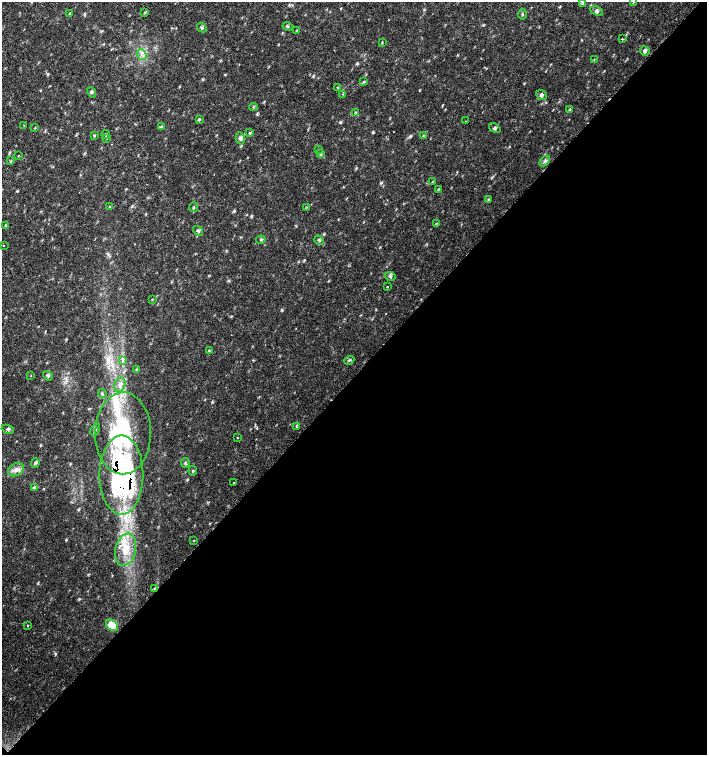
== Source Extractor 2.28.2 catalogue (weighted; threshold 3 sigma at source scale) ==
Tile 15 of 4 x 4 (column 3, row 4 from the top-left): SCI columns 3044-4453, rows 1-1506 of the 6023 x 6029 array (HDU 1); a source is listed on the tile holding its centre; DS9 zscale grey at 2 x 2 block average (1 PNG px = mean of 2 x 2 image px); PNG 709 x 757 px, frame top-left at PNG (2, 2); each listed source drawn as its Kron ellipse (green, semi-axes under 4 px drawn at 4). Shown black and unused: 50% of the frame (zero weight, under 2 of 3 exposures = <1% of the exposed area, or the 3 px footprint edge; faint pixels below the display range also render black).
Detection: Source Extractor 2.28.2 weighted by HDU 2 'WHT'; one run over the whole footprint, this tile lists its part. Background 0.018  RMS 0.0031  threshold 0.0141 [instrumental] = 3 sigma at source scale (4.5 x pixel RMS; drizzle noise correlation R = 1.50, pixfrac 1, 0.0396/0.0396 arcsec/px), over >= 5 px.
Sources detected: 81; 1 cosmic-ray / hot-pixel residue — neither listed nor drawn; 1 inside a brighter listed object's ellipse — not listed separately; the other 79 listed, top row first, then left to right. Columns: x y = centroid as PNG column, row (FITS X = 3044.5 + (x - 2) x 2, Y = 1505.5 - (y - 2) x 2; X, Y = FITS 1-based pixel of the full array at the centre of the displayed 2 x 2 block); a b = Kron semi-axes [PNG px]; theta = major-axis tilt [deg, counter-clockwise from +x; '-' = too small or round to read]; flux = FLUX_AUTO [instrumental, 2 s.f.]
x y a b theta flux
634 2 3 2 - 0.43
582 3 3 3 - 0.86
597 11 7 4 -24 1.8
145 12 4 3 - 0.83
69 13 3 2 - 0.44
522 14 6 2 90 0.73
287 26 5 3 - 1.1
202 28 5 3 - 1.1
297 30 3 3 - 0.65
622 39 2 2 - 0.59
382 43 4 2 - 0.51
645 51 5 4 - 1.9
142 54 6 2 -50 1.1
594 59 3 2 - 0.29
363 82 3 2 - 0.55
338 88 4 3 - 0.68
91 92 5 3 - 1.2
343 94 3 2 - 0.46
541 95 6 4 -39 1.6
253 107 4 2 - 0.67
569 109 4 2 - 0.67
356 113 4 3 - 1
199 119 3 3 - 0.97
465 121 2 2 - 0.45
24 125 3 2 - 0.58
161 126 3 2 - 0.72
35 128 3 2 - 0.59
495 128 6 3 -34 1.2
250 132 4 2 - 0.67
94 135 3 3 - 0.86
106 135 4 4 - 1
423 136 4 3 - 0.77
240 138 6 4 -77 1.7
107 139 2 2 - 0.43
318 150 2 2 - 0.38
320 154 4 2 - 0.88
19 156 3 2 - 0.46
11 161 3 2 - 0.54
545 161 6 4 45 1.6
433 181 3 2 - 0.4
438 189 4 2 - 0.52
488 199 3 3 - 0.7
110 207 3 2 - 0.63
194 207 5 2 - 0.72
306 207 4 2 - 0.5
436 223 3 3 - 0.59
6 225 4 3 - 0.85
198 231 5 3 - 1.2
261 240 5 2 - 0.83
319 240 5 2 - 0.72
3 245 2 2 - 0.47
390 276 5 4 - 1.5
387 287 2 2 - 0.68
152 299 3 2 - 0.42
209 350 3 2 - 0.63
349 360 5 3 - 0.87
122 361 4 2 - 0.96
136 369 3 2 - 0.51
31 375 2 2 - 0.64
48 376 5 3 - 1.2
120 385 7 5 67 3.4
102 393 4 2 - 0.77
297 426 4 2 - 0.7
8 429 6 3 -23 1.3
95 430 6 3 61 1.2
123 433 41 28 89 80
238 437 2 2 - 1.1
35 463 5 3 - 1.2
185 463 5 4 - 1.1
16 470 8 6 26 4.1
193 471 4 3 - 0.78
121 475 39 22 90 210
234 482 2 2 - 0.57
34 487 3 3 - 0.95
194 540 3 2 - 0.36
126 550 16 10 76 14
154 589 3 2 - 0.57
27 625 2 2 - 0.71
112 625 7 5 -41 11
Overlapping masked pixels (flux is a lower limit): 1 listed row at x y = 121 475
Isophote crosses this tile's border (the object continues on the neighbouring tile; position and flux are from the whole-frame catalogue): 1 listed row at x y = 634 2
Diffuse or blended objects may show on this block-average render without a row.